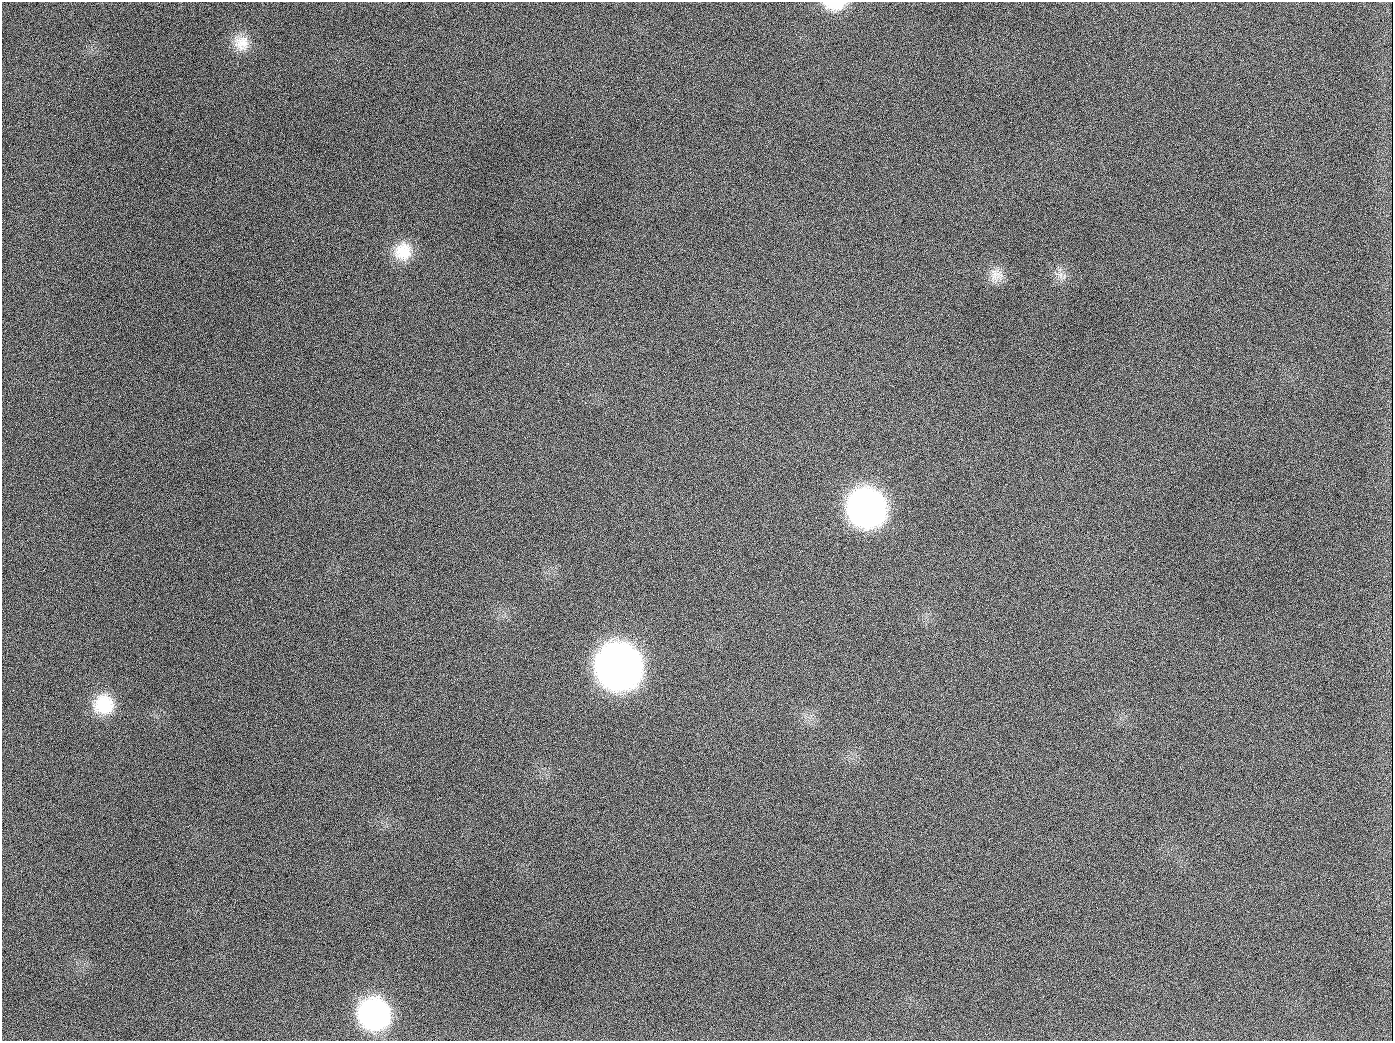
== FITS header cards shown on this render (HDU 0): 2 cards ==
NAXIS1  =                 1391
NAXIS2  =                 1039

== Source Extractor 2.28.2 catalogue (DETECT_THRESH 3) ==
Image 1391 x 1039 px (HDU 0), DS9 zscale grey, 1 PNG px = 1 image px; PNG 1395 x 1043 px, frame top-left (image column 1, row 1039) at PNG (2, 2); no overlay
Background 1450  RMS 68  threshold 204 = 3 sigma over >= 5 px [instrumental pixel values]
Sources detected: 12; all 12 listed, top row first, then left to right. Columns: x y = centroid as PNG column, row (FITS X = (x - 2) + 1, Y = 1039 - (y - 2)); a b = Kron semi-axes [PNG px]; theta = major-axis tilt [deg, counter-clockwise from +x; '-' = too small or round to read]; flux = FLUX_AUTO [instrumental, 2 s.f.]
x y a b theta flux
835 5 26 11 1 9.2e+04
241 43 21 20 - 9.0e+04
189 126 2 2 - 6.2e+03
403 251 24 22 53 1.3e+05
996 275 18 18 - 6.4e+04
1060 275 8 5 90 1.8e+04
654 407 3 2 - 3.8e+03
867 508 27 25 -52 2.4e+06
619 667 28 26 -57 5.4e+06
104 704 23 23 - 1.7e+05
374 1014 24 23 - 9.4e+05
944 1026 2 2 - 4.3e+03
At the frame edge (FLAGS 8, measured only in part): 1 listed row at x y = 835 5